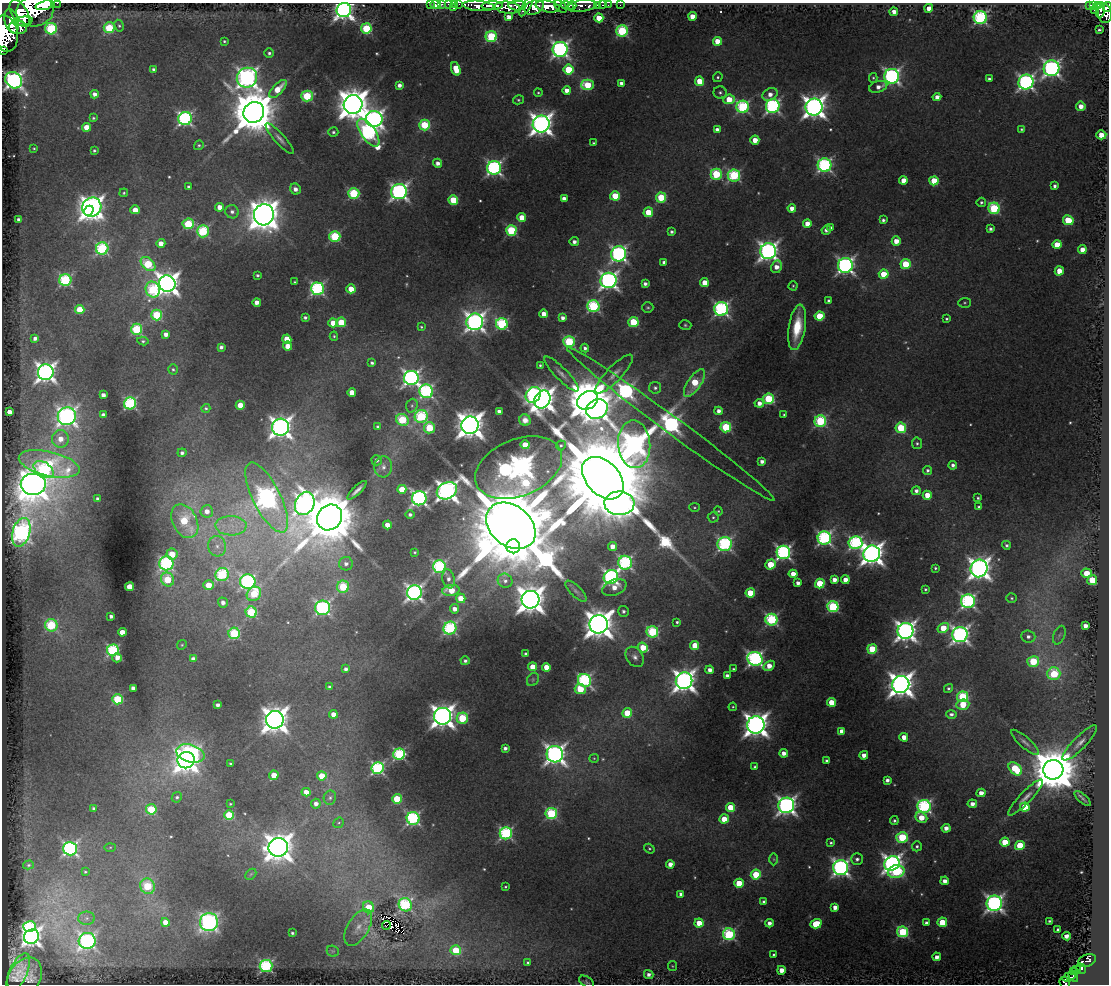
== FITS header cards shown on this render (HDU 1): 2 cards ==
NAXIS1  =                 1107
NAXIS2  =                  982

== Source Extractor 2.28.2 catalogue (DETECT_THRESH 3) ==
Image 1107 x 982 px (HDU 1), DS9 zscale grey, 1 PNG px = 1 image px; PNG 1111 x 986 px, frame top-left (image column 1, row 982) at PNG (2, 3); each listed source drawn as its Kron ellipse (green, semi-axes under 4 px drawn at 4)
Background 1.63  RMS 0.18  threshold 0.531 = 3 sigma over >= 5 px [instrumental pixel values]
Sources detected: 542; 2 with non-positive FLUX_AUTO (blend fragments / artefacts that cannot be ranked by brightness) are neither listed nor drawn; of the other 540, the 500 brightest by FLUX_AUTO listed and drawn (40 fainter detections omitted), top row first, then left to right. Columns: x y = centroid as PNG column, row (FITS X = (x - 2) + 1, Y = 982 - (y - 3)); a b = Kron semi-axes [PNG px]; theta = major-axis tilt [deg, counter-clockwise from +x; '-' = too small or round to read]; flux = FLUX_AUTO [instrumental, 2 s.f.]
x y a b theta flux
57 3 2 2 - 91
430 4 3 2 - 20
442 4 3 3 - 46
449 4 4 3 - 46
455 4 3 2 - 37
459 4 3 2 - 18
44 5 9 4 17 3500
435 5 5 4 - 310
572 5 4 3 - 880
597 5 3 3 - 57
602 5 3 2 - 36
608 5 3 2 - 20
620 5 2 2 - 20
1089 5 3 3 - 100
1094 5 3 3 - 300
478 6 16 5 -5 2300
492 6 11 4 3 2300
517 6 9 5 0 1500
527 6 12 3 58 690
548 6 12 5 -10 4700
561 6 7 5 -44 1000
567 6 7 4 -13 1100
582 6 15 5 8 1100
1099 6 4 4 - 590
534 7 10 7 26 2100
1107 7 5 3 - 560
453 8 3 3 - 200
507 8 12 6 -5 1900
929 8 4 4 - 110
344 10 7 7 - 7600
1094 10 2 2 - 46
1100 10 8 3 81 620
35 11 18 15 10 17000
894 12 4 4 - 110
20 13 15 8 -59 8200
1105 13 9 7 -82 1500
692 16 4 4 - 150
509 17 4 4 - 130
980 17 6 6 - 2400
599 18 4 4 - 260
11 21 12 7 -75 4900
23 21 10 3 6 1900
119 26 6 4 -61 20
18 27 9 6 -5 3100
109 28 5 5 - 770
366 28 5 5 - 1000
51 29 6 5 - 1400
1099 30 4 3 - 21
622 31 5 5 - 1400
5 34 18 12 -79 10000
491 36 5 5 - 1200
224 41 3 3 - 16
717 41 4 4 - 240
560 49 7 7 - 4800
3 50 4 3 - 120
269 53 4 4 - 30
1051 68 8 7 - 5200
153 69 3 3 - 35
456 69 7 4 -70 270
568 70 5 5 - 650
892 76 7 7 - 4100
718 77 5 4 - 20
247 78 10 9 - 7900
873 78 5 4 - 17
989 79 4 3 - 32
14 80 9 7 -38 5400
699 81 4 4 - 280
1026 82 7 7 - 4400
621 83 4 4 - 79
399 85 4 4 - 65
587 85 6 5 - 570
878 87 9 5 17 80
278 89 11 5 46 270
567 90 4 4 - 110
720 92 6 6 - 30
538 93 4 4 - 15
95 94 4 4 - 71
770 94 8 6 30 100
307 96 6 5 - 890
937 97 4 4 - 91
729 99 6 4 5 350
518 100 5 4 - 19
353 105 9 9 - 28000
773 106 7 6 - 3100
1081 106 4 4 - 120
743 107 6 6 - 1700
814 107 8 8 - 11000
254 112 11 10 - 74000
93 118 4 3 - 19
185 119 7 6 - 3100
374 119 8 8 - 7000
541 124 8 8 - 11000
424 125 5 5 - 890
86 127 4 4 - 220
1021 129 4 4 - 17
717 130 4 4 - 72
333 132 5 5 - 27
368 133 16 7 -55 3100
1101 135 5 4 - 200
280 139 20 5 -48 73
755 140 4 4 - 160
593 143 3 3 - 20
199 145 5 4 - 21
34 148 3 3 - 14
94 151 3 3 - 22
438 163 4 4 - 69
825 165 7 7 - 2800
494 168 7 7 - 3600
716 174 5 5 - 1100
734 175 6 6 - 1600
903 180 4 4 - 140
934 181 4 4 - 410
1055 186 4 3 - 40
188 187 3 3 - 27
295 189 6 5 - 72
399 192 8 7 - 5000
124 193 4 4 - 18
354 193 5 5 - 1200
615 196 5 4 - 430
661 197 5 5 - 690
564 199 4 4 - 100
453 200 5 4 - 520
981 202 4 4 - 27
92 207 10 9 - 11000
220 207 4 4 - 130
792 208 4 4 - 120
994 208 6 5 - 1200
135 210 4 4 - 180
89 211 5 4 - 4000
232 212 7 6 - 51
648 212 5 5 - 340
264 215 10 10 - 24000
522 217 4 4 - 210
18 219 3 3 - 34
883 220 4 4 - 31
1068 220 5 4 - 550
807 223 4 4 - 130
188 224 5 5 - 860
830 228 4 3 - 43
990 229 4 3 - 37
511 230 5 5 - 1100
826 230 5 4 - 53
203 231 6 6 - 1400
672 232 4 3 - 35
335 236 5 5 - 1100
896 241 4 4 - 150
574 242 4 4 - 60
161 243 4 4 - 130
1057 244 4 4 - 270
102 248 6 6 - 1700
1082 249 4 4 - 120
768 251 8 7 - 7200
619 254 7 7 - 4100
664 262 4 3 - 43
148 264 8 5 -43 940
905 264 5 5 - 550
845 265 7 7 - 4600
776 267 6 5 - 110
1059 271 5 4 - 160
884 274 5 4 - 350
257 275 3 3 - 24
65 280 6 6 - 1800
608 280 8 7 - 6000
295 282 3 3 - 16
704 283 4 4 - 190
167 284 8 8 - 13000
645 284 4 4 - 46
793 286 4 4 - 16
317 289 6 6 - 2600
351 289 4 4 - 290
153 290 8 7 - 1300
829 301 4 3 - 39
257 302 4 4 - 96
965 303 6 5 - 19
593 306 6 6 - 1800
648 307 5 5 - 22
80 309 5 4 - 330
721 309 7 7 - 3000
544 314 4 4 - 150
157 315 5 5 - 920
820 316 5 4 - 540
305 317 4 3 - 32
562 318 4 4 - 60
947 319 3 3 - 21
341 322 5 5 - 500
475 322 8 8 - 7300
633 322 5 5 - 710
333 323 4 4 - 170
502 324 6 5 - 1900
685 325 6 4 -15 21
421 327 4 3 - 15
797 327 23 8 81 410
136 329 5 5 - 1000
166 334 4 4 - 76
334 336 4 4 - 17
35 338 4 4 - 52
287 339 4 4 - 280
143 341 5 4 - 21
569 342 5 5 - 1200
288 346 4 4 - 150
221 347 4 4 - 44
585 348 4 4 - 39
372 363 3 3 - 28
540 365 3 3 - 20
173 369 5 4 - 24
46 372 8 7 - 8000
561 374 23 6 -45 93
614 374 26 7 46 120
411 378 7 7 - 4800
694 383 16 6 56 450
655 388 6 6 - 35
426 391 7 6 - 2400
352 392 4 4 - 190
103 395 4 4 - 76
533 395 8 7 - 3000
768 399 5 5 - 1100
542 400 9 7 57 13000
588 400 11 8 33 73000
130 403 6 6 - 1900
759 403 5 4 - 93
240 405 4 4 - 210
412 406 7 5 70 30
206 408 5 4 - 22
597 409 11 9 30 10000
499 411 4 4 - 65
719 411 4 4 - 63
9 412 4 4 - 120
103 415 4 4 - 64
784 415 3 3 - 15
67 416 9 9 - 6100
421 416 6 6 - 1400
402 420 6 5 - 930
525 420 6 5 - 91
820 421 6 5 - 1400
671 424 128 8 -36 8700
470 425 9 8 - 19000
280 427 8 8 - 9600
378 427 4 3 - 37
726 427 5 5 - 960
429 428 5 5 - 670
901 428 5 5 - 870
60 439 9 8 - 150
917 443 6 5 - 26
634 444 24 16 -86 10000
525 445 4 4 - 310
561 445 5 4 - 24
182 453 4 4 - 41
377 460 5 5 - 48
762 461 4 4 - 63
49 464 31 12 -13 840
953 465 4 4 - 47
383 467 10 9 - 85
519 468 45 28 22 15000
44 469 11 7 -35 1500
927 470 4 4 - 34
603 478 25 16 -46 410000
33 484 12 10 -1 25000
402 489 4 4 - 250
357 490 13 3 44 63
447 491 10 8 27 9600
916 491 4 4 - 51
927 495 4 4 - 200
267 497 38 14 -63 7300
419 498 7 7 - 4400
978 498 4 3 - 21
98 499 4 3 - 51
305 503 12 9 66 7800
619 503 15 12 -2 12000
694 507 5 4 - 17
979 507 3 3 - 25
207 511 6 6 - 120
718 511 4 4 - 15
410 514 4 4 - 39
329 517 13 12 - 110000
713 517 5 5 - 24
185 521 18 12 -63 800
387 525 4 4 - 150
231 526 15 10 -1 190
511 526 27 20 -39 290000
21 532 15 8 74 4600
824 538 7 6 - 3000
855 543 7 6 - 2400
725 544 7 7 - 2700
1006 545 4 4 - 32
217 546 10 9 - 100
513 546 7 7 - 6400
612 546 4 4 - 120
415 552 3 3 - 17
783 552 7 6 - 3500
172 554 5 5 - 270
872 554 8 8 - 12000
166 563 7 7 - 2300
625 563 7 7 - 2600
346 564 7 7 - 63
770 564 6 4 38 400
439 567 6 6 - 2100
935 568 3 3 - 20
979 568 9 8 - 10000
1086 573 5 4 - 270
222 574 7 6 - 1400
793 574 4 4 - 150
611 577 7 7 - 4200
168 579 7 6 - 580
448 579 9 6 -78 71
834 580 4 4 - 86
845 580 4 4 - 130
1092 580 5 5 - 500
248 581 8 7 - 3100
505 581 7 7 - 57
798 583 4 4 - 67
820 583 5 5 - 570
209 585 5 4 - 250
130 587 4 4 - 260
343 587 6 6 - 820
614 587 13 7 22 150
925 589 3 3 - 21
451 590 8 5 8 320
576 591 14 5 -45 44
414 592 7 7 - 5000
750 593 4 4 - 440
254 594 8 6 43 610
461 598 5 4 - 260
1012 598 5 4 - 20
530 600 9 9 - 19000
968 601 7 7 - 3100
223 603 5 5 - 68
833 607 5 5 - 1500
322 608 7 7 - 2900
454 609 4 4 - 94
624 611 5 5 - 38
251 612 5 5 - 1100
111 616 4 3 - 46
771 620 6 6 - 1900
677 622 4 3 - 22
599 624 9 9 - 22000
51 625 6 6 - 1100
1085 626 4 4 - 91
450 628 6 6 - 1900
943 628 6 4 32 310
905 631 8 8 - 8000
122 632 4 4 - 220
652 632 6 5 - 1400
234 633 6 5 - 1100
960 635 8 7 - 5500
1059 635 10 5 69 43
1028 636 7 6 - 56
182 645 5 4 - 16
695 645 4 4 - 310
643 647 5 4 - 310
872 649 5 5 - 600
113 650 6 5 - 1800
526 654 4 3 - 45
635 657 11 8 -54 70
117 658 5 4 - 89
193 659 4 4 - 76
755 659 7 7 - 3700
465 661 4 4 - 35
1033 661 6 5 - 780
769 666 6 4 32 140
533 667 4 4 - 270
546 667 4 4 - 160
346 669 4 4 - 49
733 669 3 3 - 15
710 670 4 4 - 83
1054 674 6 6 - 870
727 676 4 4 - 84
533 679 7 5 56 22
585 680 7 6 - 2600
684 681 8 8 - 10000
901 684 8 8 - 14000
329 687 3 3 - 23
133 688 4 4 - 85
948 688 4 4 - 26
580 689 5 5 - 370
962 697 6 5 - 1200
117 699 5 5 - 820
831 702 4 4 - 300
218 705 4 4 - 50
963 705 6 5 - 350
733 707 4 4 - 14
627 713 5 4 - 450
333 714 4 4 - 120
951 714 5 4 - 44
442 716 8 8 - 12000
462 718 5 5 - 780
275 720 9 8 - 17000
756 725 9 8 - 13000
842 731 4 4 - 100
904 737 4 4 - 130
1025 742 18 5 -41 61
1080 743 23 6 46 110
505 748 4 4 - 50
190 753 14 8 -16 3100
784 753 4 4 - 85
399 754 6 5 - 1800
555 754 8 8 - 7700
864 755 4 4 - 110
594 758 5 4 - 14
186 760 8 8 - 11000
826 761 3 3 - 32
230 764 3 3 - 25
755 767 4 3 - 30
378 768 6 6 - 2200
1015 769 8 5 -43 710
1053 770 10 10 - 76000
274 775 5 4 - 260
322 776 4 4 - 320
887 780 4 4 - 53
306 792 4 4 - 130
981 793 4 4 - 110
177 797 5 5 - 31
1026 797 24 5 46 94
330 798 7 6 - 33
1083 798 10 4 -42 33
397 799 5 5 - 630
230 804 3 3 - 13
316 804 5 5 - 78
972 804 4 4 - 79
786 805 8 7 - 6600
924 806 7 6 - 2800
730 807 4 4 - 380
1025 807 4 4 - 390
94 808 3 3 - 30
151 809 5 5 - 700
551 813 5 5 - 1400
229 815 5 5 - 570
921 817 6 5 - 240
413 818 6 6 - 2500
724 819 4 4 - 210
894 821 4 4 - 26
339 823 5 5 - 19
946 828 4 4 - 90
506 833 6 6 - 2300
902 837 5 5 - 1100
1005 842 5 4 - 360
831 843 4 3 - 22
1020 845 5 4 - 470
917 846 5 5 - 32
110 847 5 4 - 14
278 847 9 9 - 20000
70 849 7 7 - 3100
649 849 5 4 - 17
774 859 6 4 -88 18
857 859 6 5 - 41
892 863 8 6 33 6900
670 864 4 4 - 100
28 865 5 4 - 18
841 868 7 7 - 4900
85 872 4 4 - 17
896 872 8 6 13 1200
251 874 6 4 45 17
756 875 5 5 - 560
945 881 4 4 - 82
739 883 5 4 - 360
148 886 8 7 - 520
505 887 3 3 - 15
681 894 4 4 - 49
763 901 3 3 - 28
994 903 7 7 - 5500
405 905 7 6 - 2100
368 907 6 5 - 390
835 907 4 4 - 100
87 918 8 6 1 51
1049 921 3 3 - 21
165 922 4 4 - 190
209 922 9 9 - 3900
942 922 4 4 - 370
699 923 4 4 - 220
769 923 4 4 - 65
926 923 4 4 - 50
816 924 5 4 - 480
386 925 4 2 - 15
29 926 6 5 - 1700
358 927 20 10 59 170
1058 929 4 3 - 31
903 932 5 5 - 1300
292 933 3 3 - 24
729 934 6 6 - 1700
1066 936 4 4 - 100
31 937 8 7 - 7700
87 941 8 8 - 3800
456 950 5 5 - 590
333 951 6 5 - 17
773 954 3 3 - 17
937 957 4 4 - 87
1087 960 9 6 20 540
528 962 3 3 - 19
266 966 6 6 - 2100
672 966 5 4 - 13
1077 969 4 2 - 110
1081 969 5 4 - 490
781 970 4 4 - 130
1074 971 3 3 - 91
18 972 20 9 66 160
649 974 5 4 - 56
1073 976 6 4 -57 230
25 977 21 15 57 170
1069 977 7 3 17 180
587 982 8 5 -35 21
1065 983 6 4 -64 170
At the frame edge (FLAGS 8, measured only in part): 14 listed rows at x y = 57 3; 430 4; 442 4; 449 4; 455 4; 459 4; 435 5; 478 6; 1107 7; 344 10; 5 34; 3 50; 14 80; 1065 983
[40 fainter detections neither listed nor drawn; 2 non-positive-flux detections neither listed nor drawn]